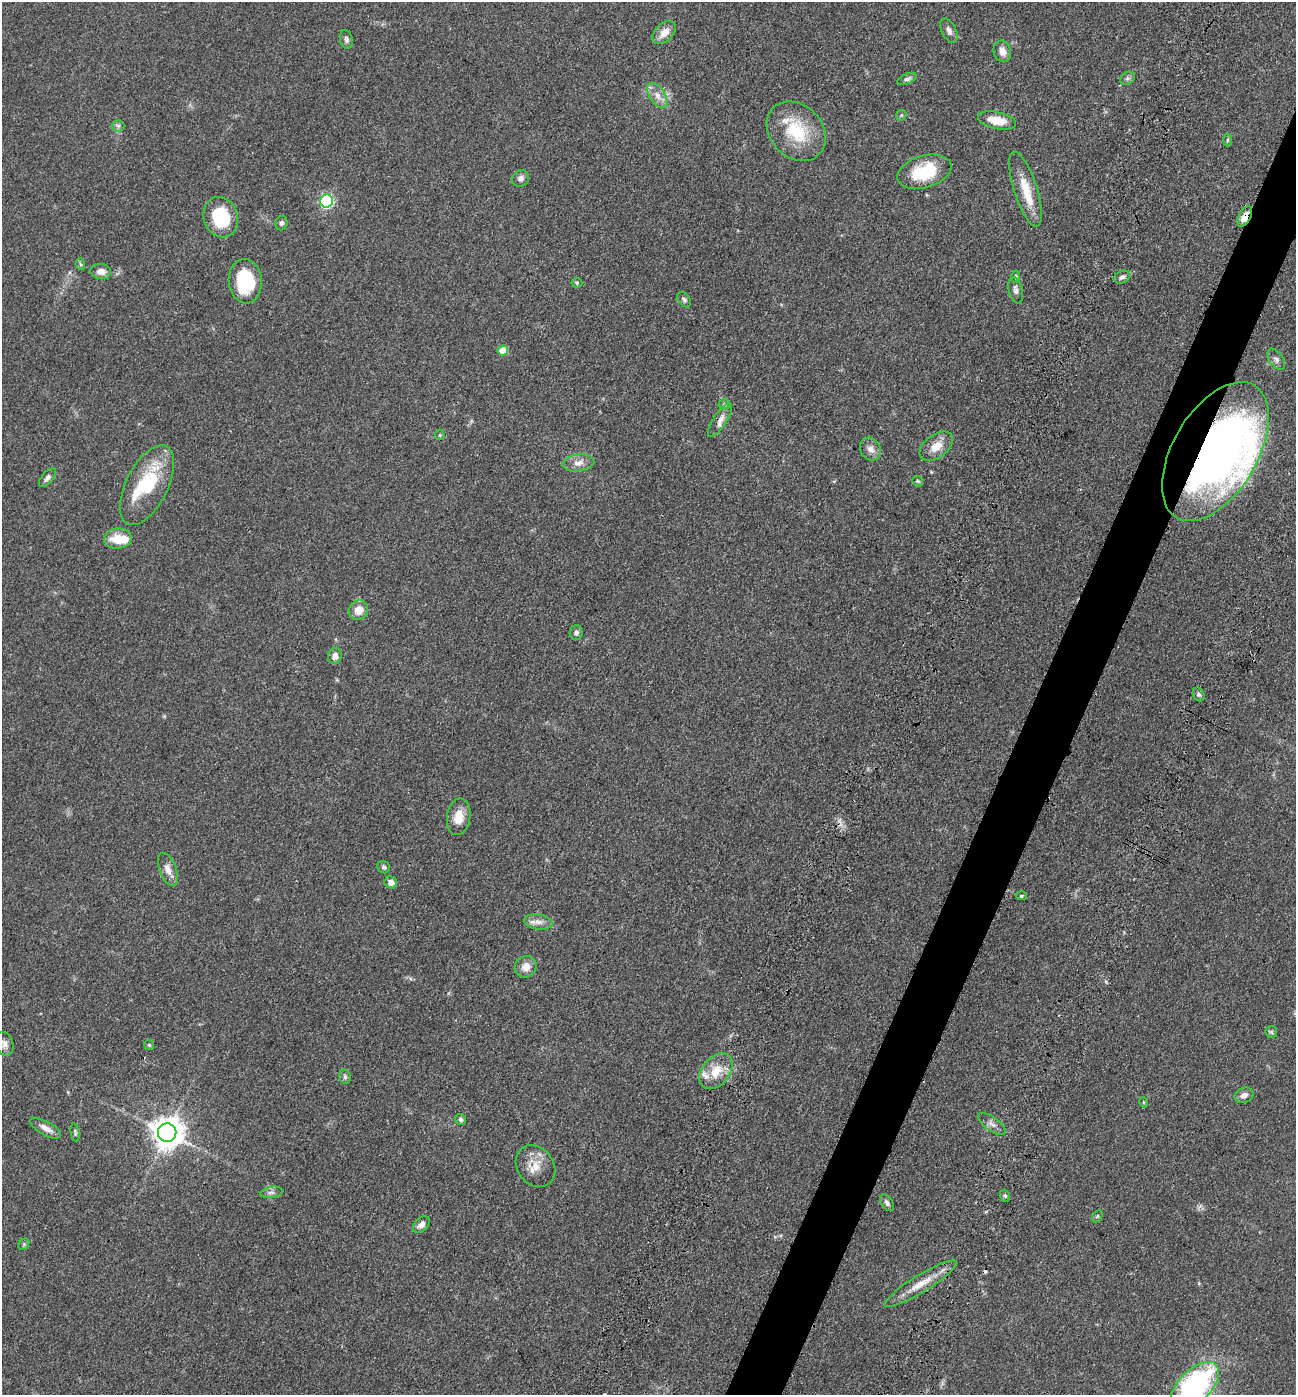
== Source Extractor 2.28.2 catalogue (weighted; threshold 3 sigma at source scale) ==
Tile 10 of 4 x 4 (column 2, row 3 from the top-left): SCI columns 1622-2915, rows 1520-2912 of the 5967 x 5890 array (HDU 1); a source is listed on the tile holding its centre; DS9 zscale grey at full resolution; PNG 1298 x 1397 px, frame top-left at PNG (2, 2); each listed source drawn as its Kron ellipse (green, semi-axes under 4 px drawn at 4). Shown black and unused: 4% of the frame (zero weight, under 3 of 4 exposures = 11% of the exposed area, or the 3 px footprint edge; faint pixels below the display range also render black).
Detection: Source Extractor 2.28.2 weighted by HDU 2 'WHT'; one run over the whole footprint, this tile lists its part. Background 0.0618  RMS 0.0045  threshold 0.0201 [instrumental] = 3 sigma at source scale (4.5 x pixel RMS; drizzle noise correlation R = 1.50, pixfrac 1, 0.05/0.05 arcsec/px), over >= 5 px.
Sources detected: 80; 3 inside a brighter object's white glare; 1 cosmic-ray / hot-pixel residue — neither listed nor drawn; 4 inside a brighter listed object's ellipse — not listed separately; the other 72 listed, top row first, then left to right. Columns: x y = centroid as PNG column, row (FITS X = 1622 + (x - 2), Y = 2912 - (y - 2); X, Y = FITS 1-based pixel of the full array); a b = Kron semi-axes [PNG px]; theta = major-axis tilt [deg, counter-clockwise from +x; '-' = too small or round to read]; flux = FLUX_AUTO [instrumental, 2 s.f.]
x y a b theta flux
949 30 13 7 -64 2
664 33 14 9 44 4.6
346 39 10 6 -79 1.2
1002 51 11 8 -74 3.2
1127 78 8 6 35 1.1
907 79 10 5 22 1.3
657 95 14 7 -57 3.5
901 115 6 4 45 0.66
997 121 19 8 -12 7.5
118 126 6 6 - 0.93
796 131 33 26 -46 22
1228 140 6 4 88 0.68
924 172 28 16 16 18
521 178 9 8 - 1.8
1026 189 39 11 -72 11
327 201 6 6 - 60
1245 216 11 6 63 6.7
221 217 20 17 -71 19
281 223 7 6 - 1
80 264 6 4 -70 0.63
101 271 10 7 -8 3.3
1016 276 6 4 -87 0.57
1122 277 8 6 25 1.4
245 281 22 16 -84 23
577 283 5 5 - 0.63
1016 290 13 7 -76 2
684 300 8 6 -55 1.1
503 351 5 5 - 9.4
1276 359 12 6 -55 1.7
724 404 5 5 - 0.67
720 420 19 6 57 3.1
440 435 5 5 - 0.64
936 446 19 11 37 6
870 449 12 10 -61 2.8
1215 452 77 42 59 230
578 463 16 8 8 3.4
47 478 11 5 50 1.5
918 481 6 4 -44 0.55
147 485 43 21 63 25
118 539 14 10 6 8.8
358 610 10 9 - 5.6
576 632 7 6 - 1.3
335 656 8 7 - 2.5
1199 694 7 5 -65 0.96
459 817 18 11 82 6.3
384 867 6 6 - 0.94
168 869 17 8 -69 3.2
391 882 6 6 - 2.7
1021 896 6 4 1 0.59
538 922 14 7 -9 3
526 967 11 10 - 4
1271 1032 6 6 - 0.78
4 1044 12 9 -70 2.3
149 1045 5 5 - 0.59
716 1071 20 13 52 8.3
345 1077 7 5 -76 0.89
1244 1095 10 7 23 2.3
1143 1102 5 3 - 0.39
461 1119 6 5 - 1
992 1124 16 7 -36 2.4
46 1128 17 7 -29 3.1
75 1132 9 4 -81 0.78
167 1133 9 9 - 720
536 1166 22 18 -52 7.3
271 1192 11 5 10 1.5
1005 1196 6 4 -72 0.83
887 1203 9 5 -56 1.3
1097 1216 6 4 59 0.68
421 1225 10 6 43 2.2
24 1244 6 5 - 0.86
920 1284 42 8 32 8.4
1195 1386 30 16 45 78
Overlapping masked pixels (flux is a lower limit): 3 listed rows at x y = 1245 216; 1215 452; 920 1284
Isophote crosses this tile's border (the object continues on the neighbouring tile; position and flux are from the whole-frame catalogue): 1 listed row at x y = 1195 1386